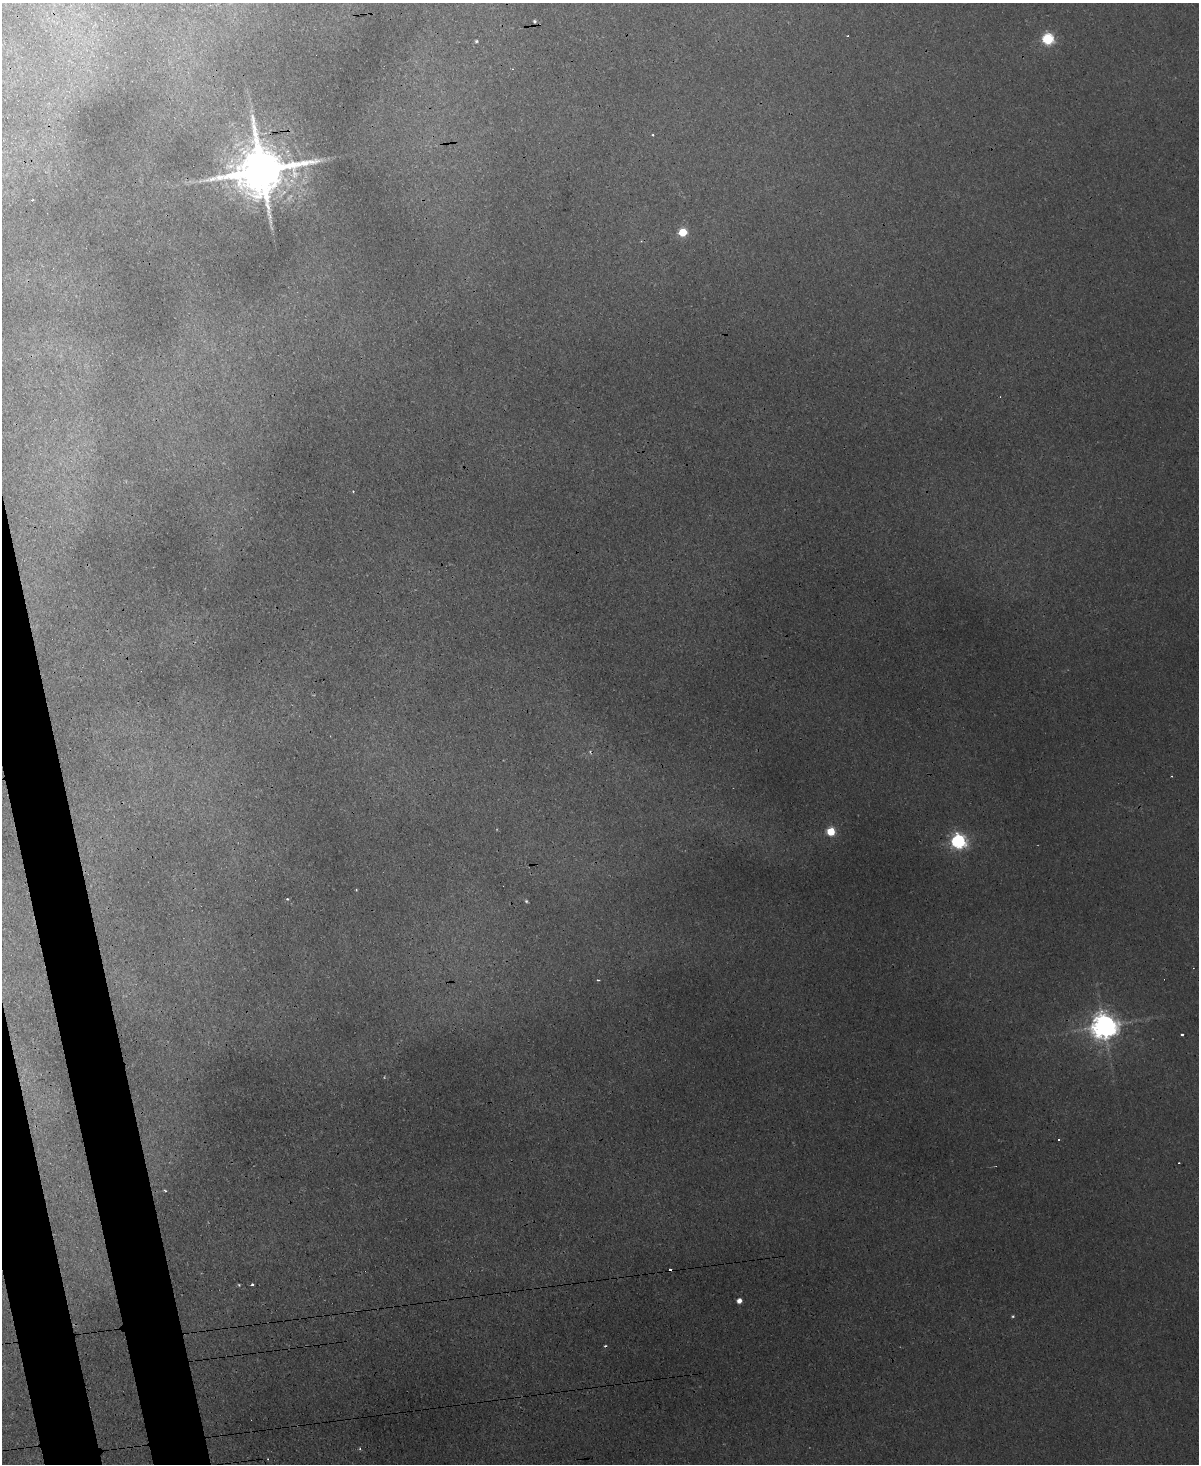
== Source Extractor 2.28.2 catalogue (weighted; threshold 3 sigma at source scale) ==
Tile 7 of 4 x 3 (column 3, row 2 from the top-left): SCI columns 2513-3709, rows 1828-3289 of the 5024 x 5000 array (HDU 1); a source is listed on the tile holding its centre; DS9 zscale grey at full resolution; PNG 1201 x 1466 px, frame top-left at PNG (2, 3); no overlay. Shown black and unused: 4% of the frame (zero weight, under 3 of 4 exposures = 12% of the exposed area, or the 3 px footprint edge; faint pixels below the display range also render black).
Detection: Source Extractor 2.28.2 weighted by HDU 2 'WHT'; one run over the whole footprint, this tile lists its part. Background 0.0221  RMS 0.003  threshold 0.0134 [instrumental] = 3 sigma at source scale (4.5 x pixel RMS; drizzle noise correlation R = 1.50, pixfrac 1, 0.05/0.05 arcsec/px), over >= 5 px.
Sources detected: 27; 6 cosmic-ray / hot-pixel residue — not listed; the other 21 listed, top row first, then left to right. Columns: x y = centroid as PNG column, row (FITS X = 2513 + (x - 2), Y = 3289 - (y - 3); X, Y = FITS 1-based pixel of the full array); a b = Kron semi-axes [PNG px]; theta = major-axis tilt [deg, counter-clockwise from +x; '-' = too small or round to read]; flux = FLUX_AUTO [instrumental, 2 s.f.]
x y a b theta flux
534 21 4 4 - 0.51
848 36 3 2 - 0.22
1048 39 5 5 - 37
476 41 3 3 - 0.43
653 135 3 2 - 0.38
262 170 16 13 10 2100
32 200 3 2 - 0.49
683 232 5 5 - 14
831 831 5 5 - 14
958 841 6 6 - 83
356 890 3 2 - 0.27
287 899 4 3 - 0.35
526 901 4 4 - 0.41
598 980 3 3 - 0.43
1104 1026 8 8 - 400
1182 1035 3 2 - 0.45
252 1284 3 3 - 0.42
239 1285 5 3 - 0.3
739 1301 4 4 - 1.9
1013 1316 5 4 - 0.35
360 1449 4 3 - 0.31
Overlapping masked pixels (flux is a lower limit): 1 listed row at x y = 262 170